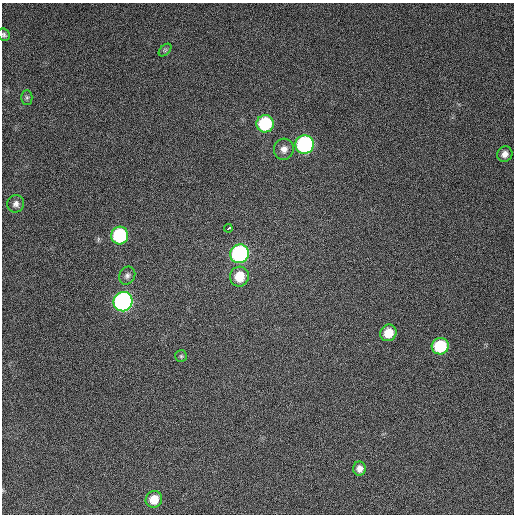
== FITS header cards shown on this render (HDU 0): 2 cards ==
NAXIS1  =                  512 / Axis length
NAXIS2  =                  512 / Axis length

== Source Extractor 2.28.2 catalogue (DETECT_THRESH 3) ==
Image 512 x 512 px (HDU 0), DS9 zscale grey, 1 PNG px = 1 image px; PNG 516 x 516 px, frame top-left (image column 1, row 512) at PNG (2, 3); each listed source drawn as its Kron ellipse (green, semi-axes under 4 px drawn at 4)
Background 344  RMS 7.4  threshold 22.1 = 3 sigma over >= 5 px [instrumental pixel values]
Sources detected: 19; all 19 listed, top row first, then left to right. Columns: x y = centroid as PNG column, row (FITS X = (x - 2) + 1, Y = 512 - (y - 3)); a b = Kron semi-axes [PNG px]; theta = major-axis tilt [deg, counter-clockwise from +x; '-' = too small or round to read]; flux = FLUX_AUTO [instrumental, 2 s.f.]
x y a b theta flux
4 35 6 5 - 1100
165 50 7 4 45 890
27 97 7 5 -89 1100
265 124 9 8 - 31000
305 145 9 9 - 90000
284 149 10 10 - 3400
505 154 8 7 - 2700
16 204 9 8 - 2200
228 228 4 3 - 6700
120 236 9 8 - 42000
240 254 9 9 - 98000
127 276 9 7 60 1800
239 277 10 9 - 10000
123 302 10 9 - 160000
388 333 8 8 - 9000
440 346 8 8 - 26000
181 356 6 6 - 840
359 469 7 6 - 2800
154 499 8 8 - 8400
At the frame edge (FLAGS 8, measured only in part): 1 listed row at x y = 4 35